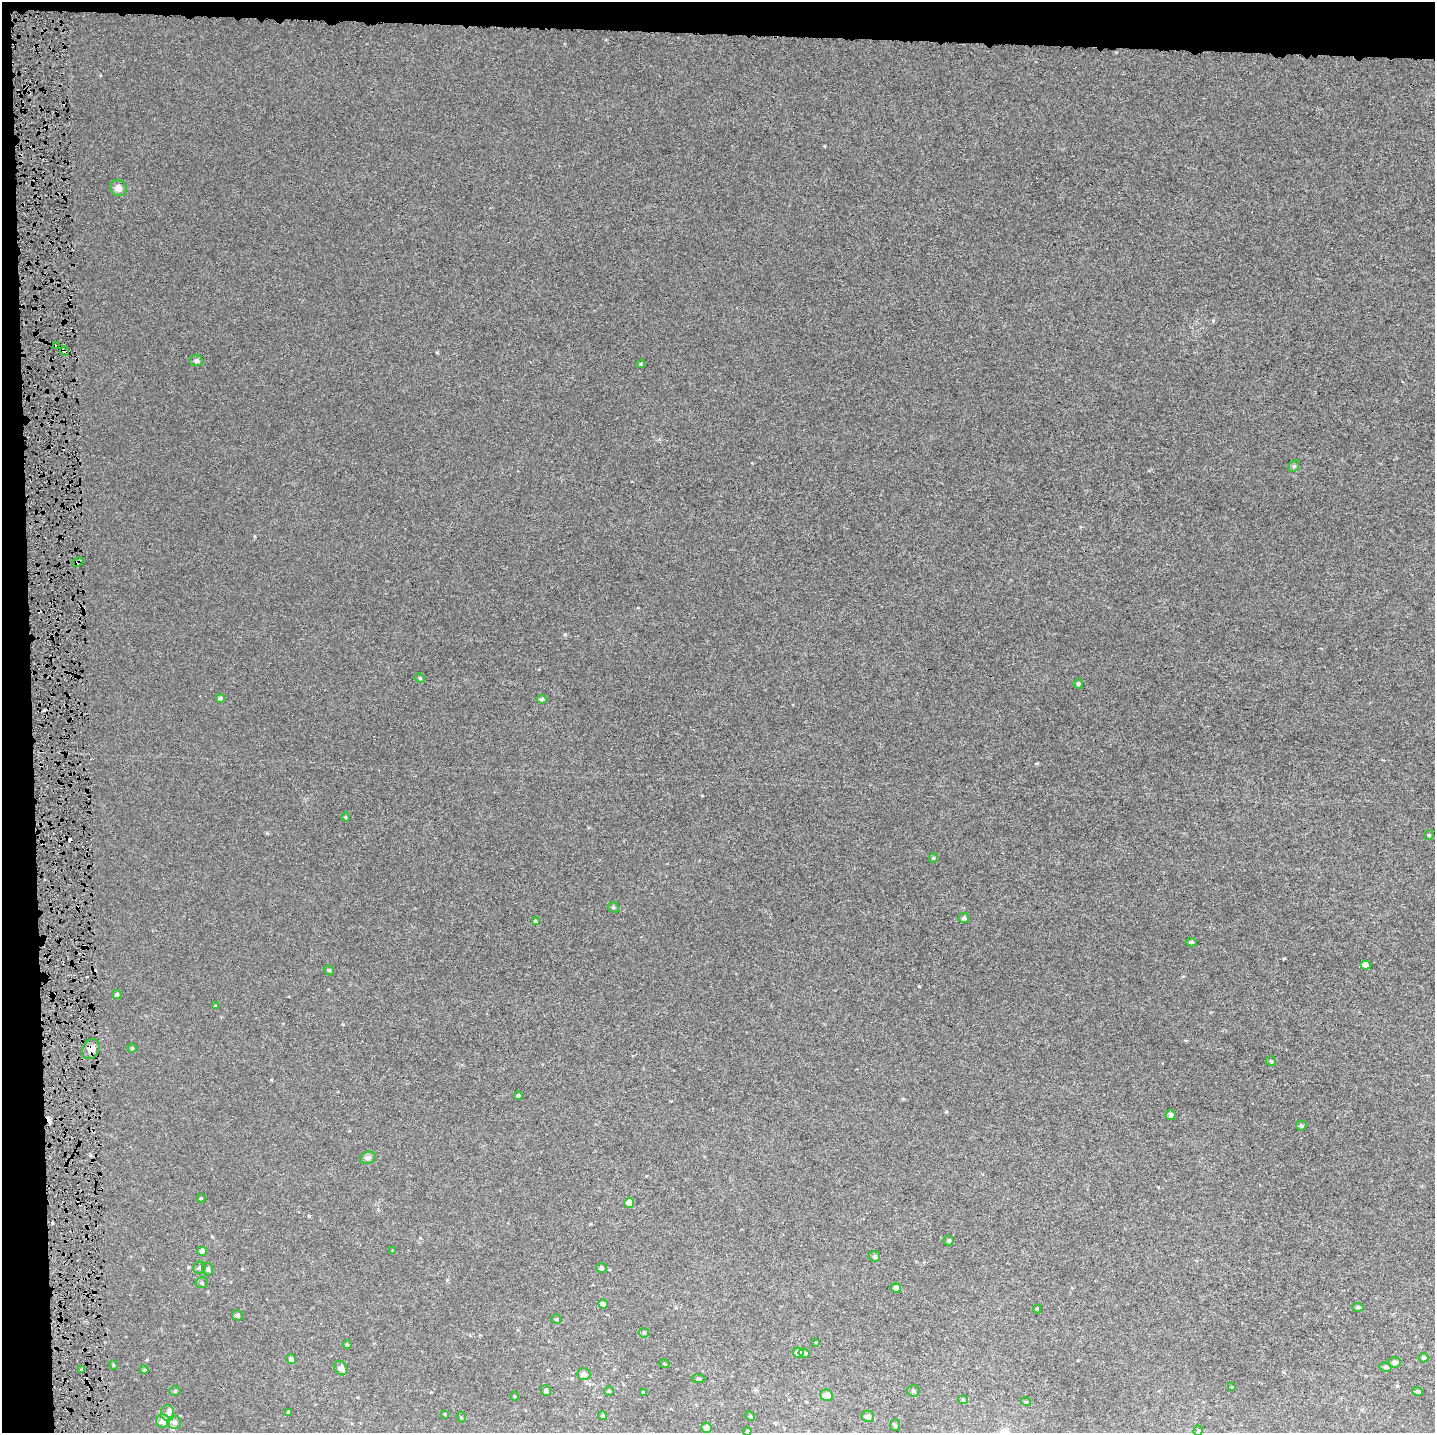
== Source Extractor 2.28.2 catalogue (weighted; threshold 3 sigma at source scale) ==
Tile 1 of 3 x 3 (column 1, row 1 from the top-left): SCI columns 181-1613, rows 2862-4292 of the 4661 x 4302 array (HDU 1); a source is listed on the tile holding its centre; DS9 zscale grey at full resolution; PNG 1437 x 1435 px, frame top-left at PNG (2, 2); each listed source drawn as its Kron ellipse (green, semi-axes under 4 px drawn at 4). Shown black and unused: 5% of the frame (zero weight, under 4 of 8 exposures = <1% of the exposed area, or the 3 px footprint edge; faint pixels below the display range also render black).
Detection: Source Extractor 2.28.2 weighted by HDU 2 'WHT'; one run over the whole footprint, this tile lists its part. Background 4.09e-04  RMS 0.0014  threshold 0.00569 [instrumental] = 3 sigma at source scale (4.09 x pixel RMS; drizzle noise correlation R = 1.36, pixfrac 0.8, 0.0396/0.0396 arcsec/px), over >= 5 px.
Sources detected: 91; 3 cosmic-ray / hot-pixel residue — neither listed nor drawn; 3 inside a brighter listed object's ellipse — not listed separately; the other 85 listed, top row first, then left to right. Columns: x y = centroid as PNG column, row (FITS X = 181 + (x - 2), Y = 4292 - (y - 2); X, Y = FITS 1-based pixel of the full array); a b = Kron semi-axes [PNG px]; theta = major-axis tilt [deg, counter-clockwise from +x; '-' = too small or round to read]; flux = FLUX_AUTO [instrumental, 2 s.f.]
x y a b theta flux
118 188 8 7 - 0.68
57 346 4 2 - 0.3
64 351 5 3 - 1.9
196 361 7 5 -6 0.34
641 364 4 3 - 0.14
1294 466 6 5 - 0.21
78 562 6 4 24 0.33
420 678 5 4 - 0.14
1078 684 5 5 - 0.24
220 698 4 4 - 0.33
542 699 5 4 - 0.29
345 817 5 3 - 0.099
1429 835 5 4 - 0.15
933 858 4 4 - 0.14
613 907 6 5 - 0.26
964 918 5 5 - 0.29
535 921 4 3 - 0.11
1191 942 5 4 - 0.22
1365 965 5 4 - 1.1
329 970 5 4 - 0.18
117 994 5 4 - 0.34
215 1006 3 3 - 0.14
132 1048 4 4 - 0.17
91 1049 10 8 62 0.81
1271 1061 5 5 - 0.23
518 1096 4 3 - 0.27
1171 1115 5 5 - 0.36
1301 1126 5 5 - 0.23
368 1158 8 6 21 0.33
201 1198 4 4 - 0.16
629 1203 5 5 - 1.8
949 1241 5 5 - 0.19
202 1251 5 4 - 0.56
393 1251 4 4 - 0.15
875 1256 5 5 - 0.3
199 1268 6 6 - 0.29
601 1268 5 5 - 0.23
208 1269 6 5 - 0.31
202 1283 6 5 - 0.23
896 1288 5 4 - 0.7
603 1304 5 4 - 0.67
1358 1307 6 4 -4 0.24
1037 1309 4 4 - 0.17
237 1315 5 5 - 0.23
556 1319 5 5 - 0.15
644 1333 5 4 - 0.16
816 1342 4 2 - 0.097
347 1344 5 3 - 0.11
798 1352 5 5 - 1.1
804 1353 5 4 - 0.3
1424 1358 5 4 - 0.19
291 1359 5 5 - 0.43
1394 1362 6 5 - 0.5
664 1364 5 4 - 0.13
113 1365 5 4 - 0.14
1386 1367 6 5 - 0.31
341 1368 8 6 -50 0.71
81 1370 4 3 - 0.14
144 1370 4 4 - 0.16
584 1374 6 6 - 0.58
698 1379 6 3 -8 0.14
1232 1387 4 3 - 0.1
546 1390 5 5 - 0.29
175 1391 5 5 - 0.21
609 1391 4 4 - 0.16
913 1391 6 5 - 0.26
1417 1391 5 4 - 0.25
644 1392 4 3 - 0.25
826 1395 6 5 - 1
515 1396 5 3 - 0.11
963 1400 5 4 - 0.14
1026 1402 5 3 - 0.12
288 1412 4 3 - 0.23
168 1413 7 6 - 0.45
445 1414 4 4 - 0.11
602 1415 4 4 - 0.24
750 1416 5 4 - 0.14
868 1416 6 5 - 0.56
461 1417 5 3 - 0.11
163 1421 7 6 - 1
174 1422 7 6 - 0.42
895 1425 6 5 - 0.2
706 1428 5 5 - 0.78
747 1431 4 3 - 0.14
1198 1431 5 4 - 0.17
Overlapping masked pixels (flux is a lower limit): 4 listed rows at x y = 57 346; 64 351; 78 562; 91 1049
Unlisted compact peaks at least as high as the median listed source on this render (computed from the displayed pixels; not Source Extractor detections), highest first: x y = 565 634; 1284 958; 1037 763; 919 986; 271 1080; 309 1216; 267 833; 946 1111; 437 352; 255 536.